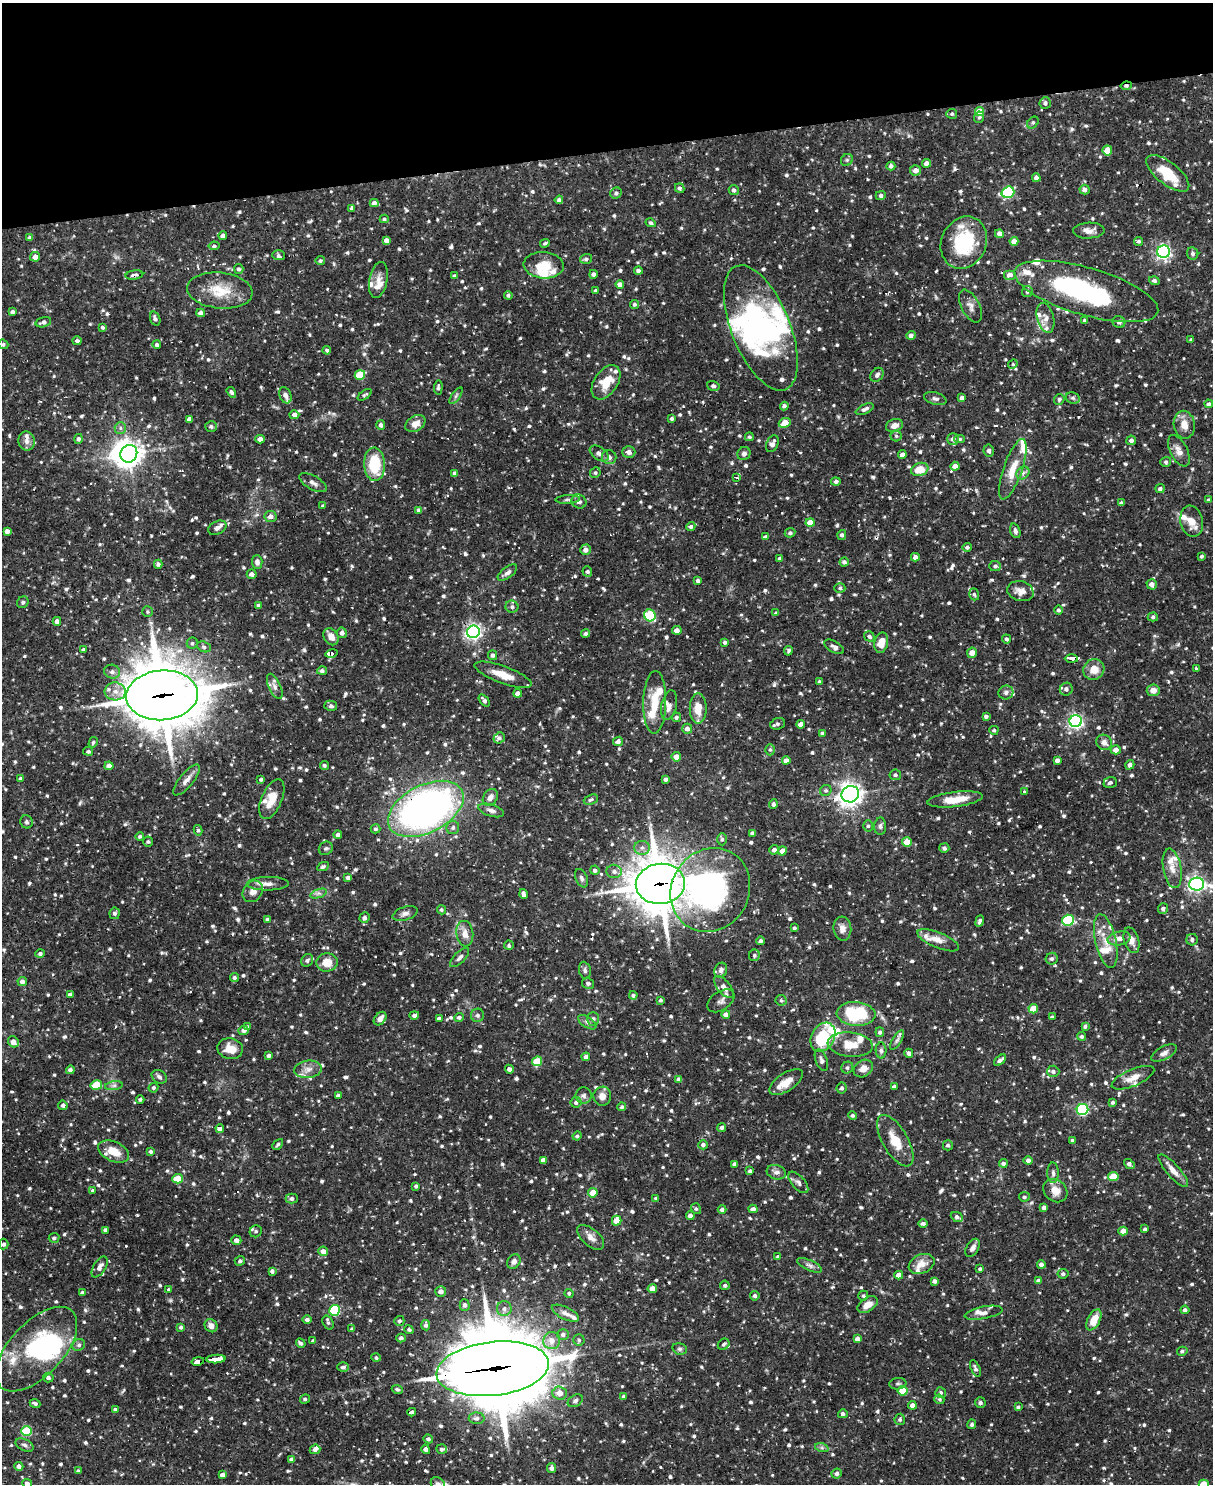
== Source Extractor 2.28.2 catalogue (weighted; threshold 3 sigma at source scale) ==
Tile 3 of 4 x 3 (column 3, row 1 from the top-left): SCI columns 2423-3633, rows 3210-4691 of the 4844 x 4825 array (HDU 1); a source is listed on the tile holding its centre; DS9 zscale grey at full resolution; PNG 1215 x 1486 px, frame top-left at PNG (2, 3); each listed source drawn as its Kron ellipse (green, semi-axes under 4 px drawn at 4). Shown black and unused: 10% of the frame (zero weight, under 2 of 3 exposures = <1% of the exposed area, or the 3 px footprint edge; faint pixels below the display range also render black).
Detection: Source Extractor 2.28.2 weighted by HDU 2 'WHT'; one run over the whole footprint, this tile lists its part. Background 0.0919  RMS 0.0031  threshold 0.0138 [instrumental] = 3 sigma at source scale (4.5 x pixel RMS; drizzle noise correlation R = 1.50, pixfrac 1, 0.05/0.05 arcsec/px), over >= 5 px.
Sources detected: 1224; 7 inside a brighter object's white glare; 8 cosmic-ray / hot-pixel residue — neither listed nor drawn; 51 inside a brighter listed object's ellipse — not listed separately; of the other 1158, all 500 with FLUX_AUTO >= 0.584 (the completeness limit of this list) listed and drawn (658 fainter detections not listed), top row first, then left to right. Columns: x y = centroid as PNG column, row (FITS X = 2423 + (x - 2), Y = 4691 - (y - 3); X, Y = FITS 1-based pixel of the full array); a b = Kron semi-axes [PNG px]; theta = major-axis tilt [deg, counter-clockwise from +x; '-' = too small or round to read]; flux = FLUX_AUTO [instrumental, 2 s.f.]
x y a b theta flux
1126 86 5 4 - 0.85
1045 103 6 5 - 1
979 112 4 4 - 4.5
952 114 5 5 - 0.59
979 117 6 5 - 0.6
1033 123 6 5 - 0.66
1107 150 5 5 - 4.3
847 160 6 5 - 0.6
927 163 4 4 - 1.9
891 166 4 4 - 0.92
915 170 5 5 - 1.8
1168 173 26 11 -38 8.4
1036 178 4 4 - 1.2
680 188 5 4 - 0.75
734 190 5 5 - 0.88
1084 190 5 5 - 1.3
1008 192 6 5 - 34
616 193 6 5 - 0.8
881 195 5 4 - 0.91
559 200 4 4 - 0.88
374 203 4 4 - 1.3
352 208 4 3 - 0.83
384 219 4 4 - 0.62
651 223 5 4 - 0.71
1089 231 15 8 3 2
999 234 4 4 - 1.5
223 236 4 4 - 1.4
30 238 4 4 - 1.1
386 240 4 4 - 1.5
1014 241 4 4 - 2.3
1138 241 4 4 - 0.68
545 243 5 3 - 0.6
964 243 27 22 65 21
214 246 5 4 - 0.75
1163 252 6 6 - 80
1193 253 6 5 - 0.85
278 255 6 5 - 0.65
35 257 5 4 - 2.5
586 259 6 4 17 0.71
320 261 5 4 - 0.62
544 265 20 13 -4 6.7
239 269 5 4 - 0.63
638 270 4 4 - 0.96
593 274 4 4 - 0.88
134 275 9 4 8 1.2
1010 275 6 5 - 1.8
454 276 4 4 - 0.85
378 280 18 9 79 2.7
1154 281 5 4 - 0.75
620 284 4 4 - 1.7
596 290 4 4 - 0.7
220 291 33 18 -6 9.4
1027 291 5 5 - 0.83
1086 291 74 23 -16 46
508 295 4 4 - 0.69
634 304 4 4 - 0.7
970 306 18 9 -63 2.1
13 312 4 4 - 0.98
201 313 4 4 - 1.5
1045 318 15 8 -76 2.3
155 319 7 5 -72 0.9
1084 320 3 3 - 1.8
43 322 8 5 14 1.2
1119 322 6 5 - 0.99
103 327 4 3 - 0.65
761 328 66 29 -68 57
911 335 5 4 - 1.1
1191 340 4 3 - 0.6
77 341 4 4 - 0.85
3 344 5 4 - 0.59
157 345 4 4 - 0.81
327 350 4 4 - 0.75
1013 364 5 4 - 0.61
360 375 5 5 - 13
877 375 8 6 53 1.1
606 382 19 12 57 6.7
713 386 6 4 -14 0.8
438 387 7 4 88 0.63
231 392 6 4 -57 0.6
285 395 8 6 -68 1.3
365 395 8 4 35 0.6
456 396 10 4 56 0.64
935 398 11 6 -15 0.99
962 398 4 4 - 1.6
1073 398 7 5 -22 0.7
1059 399 5 5 - 0.64
1209 404 4 4 - 0.81
784 406 4 4 - 0.92
865 409 10 4 25 1.2
294 415 5 4 - 1.6
672 418 4 3 - 0.71
189 419 4 4 - 1.6
785 423 6 4 25 5
415 424 11 7 33 2.6
381 425 5 4 - 1
1184 425 14 10 -80 3.4
211 426 6 5 - 0.86
894 426 9 6 22 2.1
120 428 6 5 - 0.83
896 436 5 5 - 0.62
749 437 4 4 - 0.66
78 439 5 4 - 0.91
260 439 4 4 - 2
953 439 6 6 - 1.4
960 439 5 4 - 0.6
1131 440 5 4 - 1.1
26 441 9 8 - 1.6
772 444 9 5 65 1.9
989 451 6 5 - 1
1179 451 17 8 -62 2.4
629 452 6 6 - 1.5
599 453 10 6 -35 1.4
129 454 9 8 - 280
744 454 7 6 - 1.1
902 454 4 4 - 1.3
609 457 7 7 - 1.3
1166 462 5 5 - 0.73
374 464 17 10 -87 13
955 466 4 4 - 1.9
920 469 9 6 18 5.6
1013 469 32 9 71 6
455 473 4 4 - 1.7
595 473 5 5 - 0.64
1023 473 7 6 - 1
737 478 3 3 - 8.7
836 482 5 4 - 0.85
313 483 15 6 -29 1.5
1160 489 4 4 - 0.77
568 500 12 4 3 0.72
1208 500 4 3 - 0.69
579 501 8 6 -33 1.3
1121 503 4 3 - 0.76
323 506 4 3 - 0.6
419 510 4 4 - 1.3
270 517 6 5 - 1.7
1192 521 16 11 -79 3.7
810 523 4 4 - 3.6
691 527 5 4 - 0.76
217 528 10 6 26 1.4
7 531 4 4 - 1.5
1015 531 7 5 -70 0.93
790 533 5 4 - 0.77
842 535 5 4 - 0.82
765 537 4 3 - 0.89
967 547 4 4 - 0.75
585 550 5 5 - 1.3
1201 556 4 4 - 0.65
915 557 4 4 - 1.4
780 559 4 3 - 0.61
257 562 7 5 -86 1.2
844 562 4 4 - 1
158 564 4 4 - 0.87
995 566 6 5 - 0.77
587 571 5 4 - 0.76
507 573 11 5 37 1.2
252 574 5 4 - 1.3
698 581 4 3 - 0.83
1152 584 5 5 - 1.7
840 588 5 4 - 0.59
1020 591 13 9 -16 2.4
974 594 6 4 -72 0.59
23 602 6 5 - 0.64
258 605 4 3 - 0.73
512 607 6 6 - 0.94
1058 610 4 4 - 0.86
148 612 5 5 - 0.59
776 613 4 4 - 0.62
650 615 6 5 - 21
1153 617 5 4 - 0.69
57 621 4 4 - 1.4
677 630 4 4 - 1.7
473 632 6 6 - 110
342 633 5 5 - 1.3
585 634 4 4 - 0.87
869 636 5 5 - 0.83
331 637 9 7 -58 2.5
1006 639 4 4 - 0.7
725 642 3 3 - 0.7
192 643 5 5 - 0.62
881 643 10 6 77 3.6
204 647 7 5 -22 0.8
834 647 11 5 -31 1.2
83 649 4 3 - 0.6
788 651 5 3 - 0.63
972 653 5 5 - 2.3
332 654 6 3 11 31
492 655 5 4 - 0.9
1071 659 6 3 -1 32
1094 669 11 10 - 4.3
1196 669 4 3 - 1
322 671 5 4 - 0.88
112 672 8 7 - 1.2
503 675 30 8 -20 5.1
819 682 4 3 - 0.69
275 686 13 6 -66 1.5
1066 689 6 6 - 1
1153 690 6 6 - 2.1
115 691 10 9 - 2.8
1006 692 7 7 - 0.94
518 693 4 4 - 1.7
162 695 36 25 4 1800
484 700 7 4 -53 1
655 702 31 11 88 7.4
669 705 15 7 78 1.9
331 706 6 5 - 0.91
698 708 15 8 90 4.5
986 716 4 3 - 0.77
676 717 5 4 - 0.74
1076 721 6 6 - 84
778 724 7 5 19 0.91
801 724 4 4 - 1.7
687 729 5 5 - 1.3
994 730 4 4 - 0.63
822 733 4 3 - 0.74
499 738 6 5 - 0.95
618 741 5 4 - 1.3
93 742 5 4 - 0.58
1104 742 8 7 - 1.7
770 750 5 5 - 0.62
1116 750 5 4 - 1.9
88 751 5 4 - 0.66
676 757 5 4 - 2.4
786 760 4 4 - 2
1057 760 4 4 - 1.3
324 765 4 4 - 0.68
1130 765 5 4 - 1.1
109 766 4 4 - 1.7
895 775 6 5 - 0.75
21 779 4 4 - 0.81
261 779 4 3 - 0.72
665 779 4 4 - 0.81
187 780 19 7 50 2.1
1110 783 7 5 20 0.93
826 790 6 5 - 0.62
1024 792 3 3 - 0.7
850 794 9 8 - 200
490 797 9 7 58 1.8
272 799 21 10 67 5.4
955 799 28 7 7 5.9
591 800 7 4 23 0.7
773 804 5 4 - 0.93
426 809 41 23 27 150
491 810 13 6 -16 1.3
26 822 6 6 - 0.7
868 826 5 5 - 0.63
880 826 8 6 88 0.91
453 828 6 6 - 0.86
375 829 5 4 - 0.67
198 830 5 4 - 0.63
752 833 4 3 - 0.81
338 835 4 4 - 0.92
140 836 4 4 - 0.65
722 839 6 4 -87 0.72
148 841 5 5 - 0.61
907 842 5 4 - 5.6
326 848 7 6 - 0.72
642 848 8 7 - 1.3
944 848 5 5 - 0.73
774 850 5 4 - 1
782 851 4 4 - 2.1
323 867 6 4 26 0.79
1172 868 20 9 -80 3.2
595 870 4 4 - 0.86
614 871 7 6 - 1.2
348 878 4 4 - 1
581 878 10 6 -67 1
268 884 21 6 1 2.4
660 884 25 20 6 1100
1197 884 7 6 - 98
710 890 43 38 60 78
253 891 11 9 53 2.7
318 893 9 4 19 0.79
523 894 5 4 - 1.3
1163 908 5 5 - 0.85
441 910 4 4 - 0.6
115 913 5 5 - 0.79
405 914 13 6 18 1.3
364 918 5 5 - 0.98
267 919 4 4 - 0.66
1068 920 6 5 - 28
980 921 5 4 - 0.91
794 928 3 3 - 0.64
842 929 12 9 -85 2.1
465 934 13 8 -82 2.7
1119 938 11 6 11 2.3
938 940 22 7 -22 3.3
1132 940 13 7 -73 2.1
1192 940 6 5 - 0.89
760 941 4 4 - 0.69
1106 941 27 10 -77 5.3
509 945 5 4 - 0.65
40 953 5 4 - 0.75
754 955 6 5 - 0.68
460 958 12 5 45 1.1
1052 959 6 5 - 0.86
307 960 7 5 56 0.77
327 962 10 9 - 3.7
585 970 8 6 -80 0.89
721 970 7 6 - 1.1
234 978 5 4 - 0.75
22 981 5 4 - 1.4
588 983 6 5 - 0.87
724 987 13 6 -51 2.1
70 994 4 3 - 0.89
633 995 4 3 - 0.81
660 1000 3 3 - 0.65
781 1000 6 5 - 0.62
721 1001 15 9 34 1.6
1033 1009 5 4 - 6.7
726 1014 4 4 - 1.7
856 1014 19 12 -4 21
414 1015 5 4 - 0.79
478 1015 6 6 - 0.8
459 1017 5 4 - 0.87
1052 1017 4 4 - 0.79
439 1018 4 3 - 1.1
380 1019 7 5 50 2
593 1019 7 6 - 0.74
587 1022 10 5 -34 0.96
1085 1026 4 4 - 0.66
247 1027 4 4 - 0.69
244 1030 5 4 - 1.2
880 1032 5 4 - 0.8
1082 1036 4 4 - 0.73
823 1037 15 11 60 16
897 1040 11 4 58 0.94
13 1042 6 5 - 2.2
850 1045 23 12 -6 5.4
230 1049 13 10 -12 3.9
881 1050 8 5 -88 0.81
909 1053 4 4 - 1.2
1164 1053 14 6 28 1.5
269 1055 4 3 - 0.79
586 1057 4 4 - 1.1
821 1060 11 5 -69 1
1000 1060 7 4 41 1.3
537 1061 5 5 - 9.3
847 1068 6 5 - 0.69
863 1068 10 8 35 2.4
308 1069 14 8 6 2.4
509 1069 4 4 - 1.2
70 1070 4 4 - 1
1053 1071 6 6 - 1
159 1077 8 6 -36 0.97
1133 1078 23 8 23 3.2
679 1080 4 4 - 1.6
786 1082 19 9 33 4.1
96 1085 6 5 - 10
114 1086 9 4 9 0.81
894 1086 4 3 - 0.94
153 1088 5 4 - 0.64
842 1088 5 5 - 0.7
338 1095 4 3 - 0.74
584 1096 8 8 - 1.2
602 1096 9 9 - 2.3
140 1099 4 4 - 0.69
576 1102 5 5 - 0.86
1113 1102 4 3 - 0.68
63 1105 4 4 - 0.76
622 1107 4 4 - 0.66
1083 1109 6 5 - 41
853 1115 4 4 - 0.69
722 1127 4 4 - 0.8
220 1129 4 4 - 1.9
577 1136 4 4 - 0.67
895 1141 29 12 -60 6.3
1073 1141 4 4 - 0.78
278 1144 6 4 46 0.63
703 1145 5 4 - 1
948 1145 5 5 - 0.63
114 1151 16 9 -23 5.5
151 1151 4 4 - 0.71
543 1160 4 4 - 1.6
1028 1160 4 4 - 1.2
1003 1163 4 4 - 1
734 1164 4 3 - 0.85
1129 1164 6 3 -39 1.3
750 1171 4 4 - 0.83
1173 1171 21 6 -48 2.7
776 1172 10 7 -15 1.6
1053 1173 10 5 -89 1
1113 1176 5 4 - 7.9
178 1179 5 4 - 5.9
798 1182 13 6 -48 1.3
416 1186 3 3 - 0.67
93 1191 3 3 - 0.94
1055 1191 13 10 -40 3.4
593 1193 5 4 - 4.6
1024 1197 5 5 - 0.71
656 1198 4 3 - 0.66
292 1199 6 5 - 1.2
1044 1207 4 4 - 1.3
696 1209 6 5 - 0.62
722 1209 4 4 - 0.86
753 1209 4 4 - 1.3
690 1216 4 4 - 1.4
957 1217 6 5 - 1.2
617 1221 5 5 - 5.2
923 1223 5 4 - 0.7
1145 1229 4 3 - 0.67
105 1230 4 4 - 0.91
256 1231 6 5 - 0.77
1123 1231 5 4 - 2.4
591 1237 16 8 -41 2.3
54 1238 5 5 - 0.72
236 1240 5 4 - 1.4
4 1244 5 5 - 0.82
973 1248 10 6 58 1.6
323 1251 5 4 - 1.9
778 1257 4 4 - 0.91
240 1261 5 5 - 0.68
514 1261 8 6 56 1.3
922 1264 13 9 24 3.4
1041 1264 4 4 - 1.1
809 1265 13 5 -24 1.2
100 1267 11 6 59 1.7
980 1269 3 3 - 0.63
272 1271 4 4 - 0.94
1063 1274 5 4 - 0.88
899 1275 4 4 - 3
934 1281 4 4 - 0.96
1039 1281 4 3 - 1.4
725 1285 5 4 - 0.69
169 1289 3 3 - 0.6
652 1289 4 4 - 3.1
441 1291 5 5 - 1.6
82 1293 4 4 - 1.1
569 1293 4 4 - 0.62
755 1296 5 4 - 0.92
863 1296 5 5 - 0.62
465 1305 5 5 - 0.99
867 1305 11 7 34 2.8
504 1309 7 7 - 1.2
334 1310 5 5 - 27
1185 1310 4 4 - 0.91
565 1313 15 6 -26 1.8
983 1313 19 6 11 1.7
307 1319 4 4 - 0.83
1094 1320 11 6 63 5.6
399 1321 5 5 - 0.74
328 1323 7 5 -63 0.66
426 1325 5 4 - 0.85
211 1326 7 6 - 1.8
181 1327 4 4 - 0.63
352 1329 4 3 - 0.6
409 1330 5 4 - 0.63
563 1334 6 5 - 0.89
401 1338 4 4 - 0.91
857 1339 4 4 - 1.4
579 1340 5 5 - 0.6
313 1341 4 3 - 0.59
552 1341 8 8 - 2.7
301 1343 5 4 - 0.89
724 1344 6 5 - 0.69
79 1345 6 5 - 0.77
37 1349 52 27 47 35
680 1349 7 5 -14 0.68
1182 1351 5 4 - 0.74
376 1358 5 4 - 0.58
216 1359 9 3 3 81
198 1361 6 3 12 33
343 1367 6 5 - 0.86
975 1368 9 4 -67 0.99
493 1369 56 27 7 3700
48 1377 5 5 - 0.99
898 1384 8 5 6 0.73
397 1389 5 4 - 0.66
903 1391 5 4 - 6.9
941 1392 5 5 - 0.59
560 1393 7 6 - 3.1
624 1396 3 3 - 0.74
305 1399 5 4 - 0.61
939 1399 5 4 - 0.58
575 1401 8 5 34 0.83
980 1402 5 5 - 0.68
35 1403 5 3 - 0.82
912 1405 4 4 - 1.7
1018 1407 4 3 - 0.62
115 1410 4 3 - 0.92
412 1412 4 4 - 0.78
843 1414 5 4 - 0.93
477 1418 8 6 -1 1
900 1419 6 5 - 0.75
972 1424 5 4 - 0.77
26 1431 5 5 - 17
428 1439 5 4 - 0.92
25 1445 10 5 -28 0.85
822 1448 7 4 -18 0.66
315 1449 5 4 - 1.2
426 1449 5 4 - 1.6
441 1449 5 5 - 0.75
291 1459 4 4 - 1.2
19 1466 4 4 - 1.4
552 1468 5 4 - 1.2
78 1471 4 3 - 0.62
837 1474 5 5 - 0.92
222 1475 4 4 - 1.3
27 1484 5 4 - 1.2
438 1484 7 6 - 1.3
1204 1484 5 4 - 8.2
Overlapping masked pixels (flux is a lower limit): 13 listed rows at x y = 1126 86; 134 275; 473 632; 332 654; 1071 659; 162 695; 426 809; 660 884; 710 890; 399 1321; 216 1359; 198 1361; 493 1369
Isophote crosses this tile's border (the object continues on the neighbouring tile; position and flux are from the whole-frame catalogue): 5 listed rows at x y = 3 344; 1197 884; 27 1484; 438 1484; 1204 1484